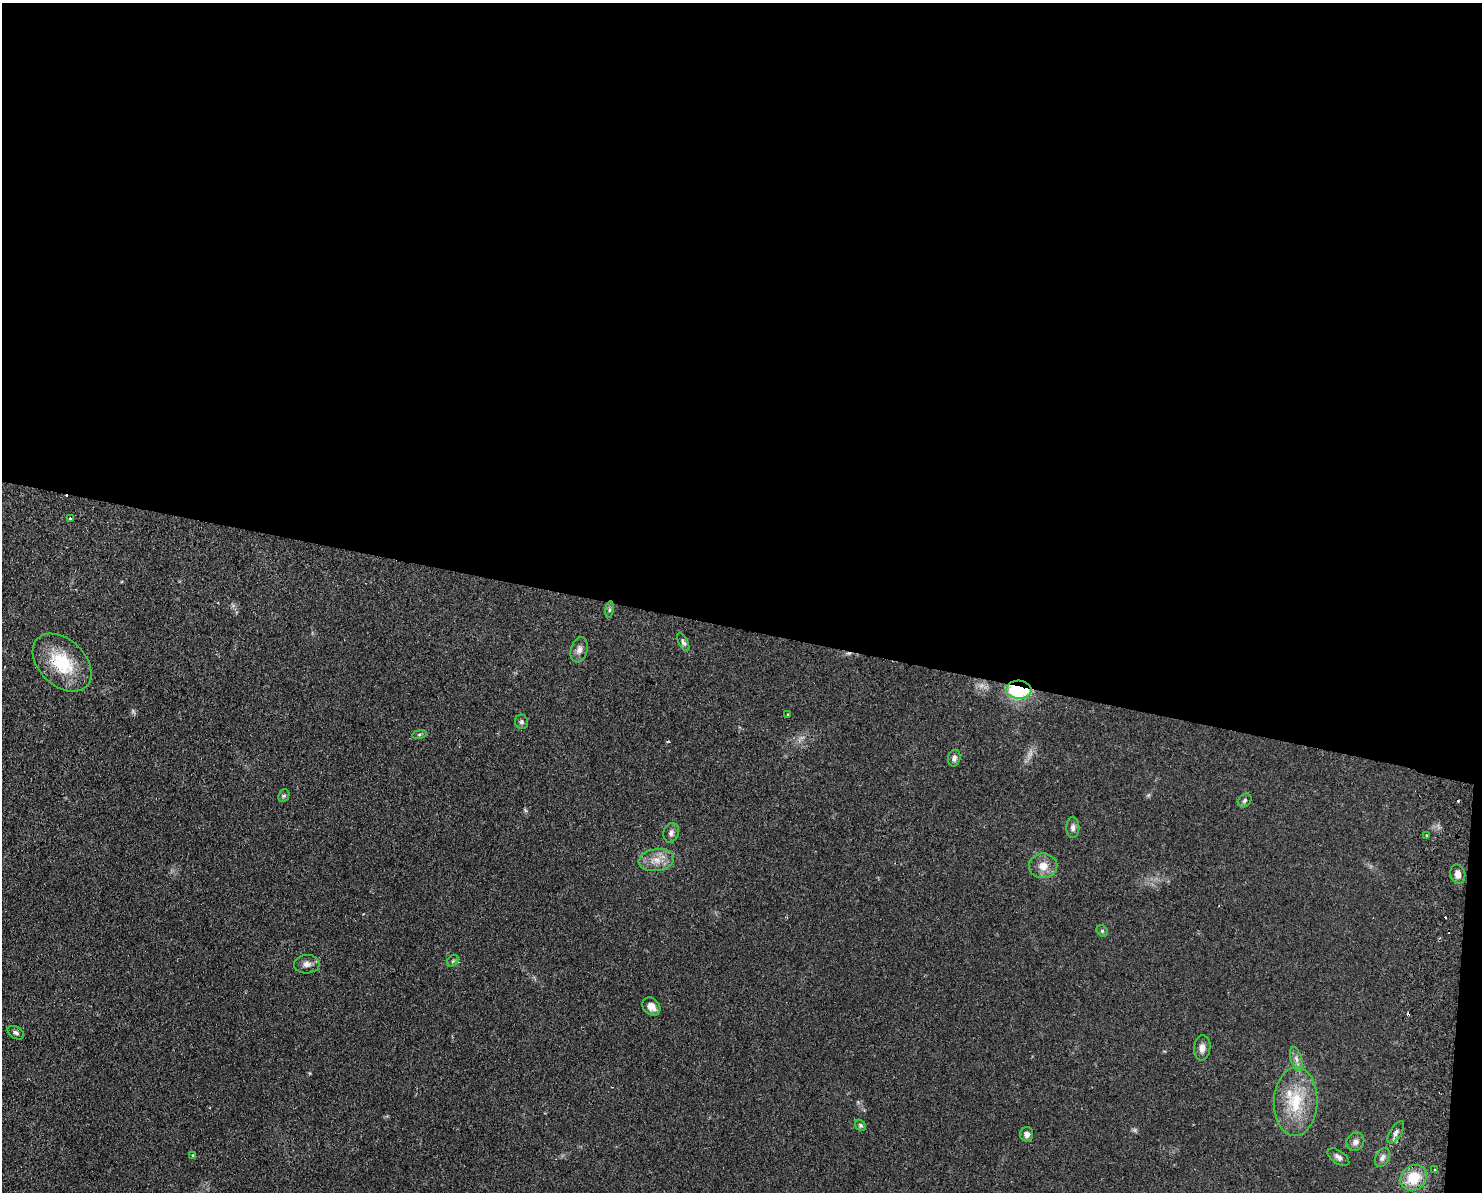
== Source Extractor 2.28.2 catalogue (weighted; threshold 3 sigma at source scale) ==
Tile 3 of 3 x 4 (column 3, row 1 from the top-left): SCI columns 3133-4612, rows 3583-4772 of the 4899 x 4783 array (HDU 1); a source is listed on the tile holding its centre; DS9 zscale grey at full resolution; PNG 1484 x 1194 px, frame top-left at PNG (2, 3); each listed source drawn as its Kron ellipse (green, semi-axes under 4 px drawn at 4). Shown black and unused: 53% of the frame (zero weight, under 2 of 3 exposures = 3% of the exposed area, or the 3 px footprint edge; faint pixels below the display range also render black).
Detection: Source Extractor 2.28.2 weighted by HDU 2 'WHT'; one run over the whole footprint, this tile lists its part. Background 0.0673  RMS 0.0058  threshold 0.0261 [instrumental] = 3 sigma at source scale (4.5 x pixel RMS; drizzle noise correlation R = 1.50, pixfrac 1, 0.05/0.05 arcsec/px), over >= 5 px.
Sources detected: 45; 2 too faint to see at this stretch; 7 cosmic-ray / hot-pixel residue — neither listed nor drawn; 1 inside a brighter listed object's ellipse — not listed separately; the other 35 listed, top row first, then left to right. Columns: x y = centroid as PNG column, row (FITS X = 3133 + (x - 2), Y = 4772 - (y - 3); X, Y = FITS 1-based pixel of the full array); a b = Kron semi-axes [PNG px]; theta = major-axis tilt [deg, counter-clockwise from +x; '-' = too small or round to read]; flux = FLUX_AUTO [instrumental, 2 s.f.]
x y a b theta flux
70 519 3 3 - 1.1
609 609 8 4 81 1.1
683 642 10 4 -63 1.4
579 650 13 8 74 3
62 663 34 23 -44 28
1019 690 12 9 -4 52
788 714 3 2 - 0.56
522 722 7 6 - 1.3
419 734 7 4 9 0.99
954 758 8 6 77 2.1
284 796 6 5 - 0.98
1245 801 8 6 46 1.2
1073 827 10 6 89 2.1
671 833 10 7 71 2.2
1427 835 3 3 - 0.91
656 860 17 11 9 6.9
1043 866 14 12 1 6.3
1458 874 9 7 -75 3.2
1102 931 6 5 - 0.85
453 961 6 5 - 1.1
307 964 13 9 2 3.1
651 1006 10 8 -46 4.4
16 1033 9 5 -31 1.6
1202 1048 13 8 83 3.5
1296 1059 12 5 -73 2.5
1296 1102 34 22 88 26
860 1125 6 5 - 0.92
1396 1132 12 5 58 2.4
1027 1134 7 6 - 2.4
1355 1142 9 8 - 2.8
193 1155 3 2 - 0.55
1338 1157 12 6 -36 2.2
1382 1157 10 6 64 2
1435 1169 3 2 - 0.74
1414 1178 14 12 39 15
Overlapping masked pixels (flux is a lower limit): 1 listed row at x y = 1019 690